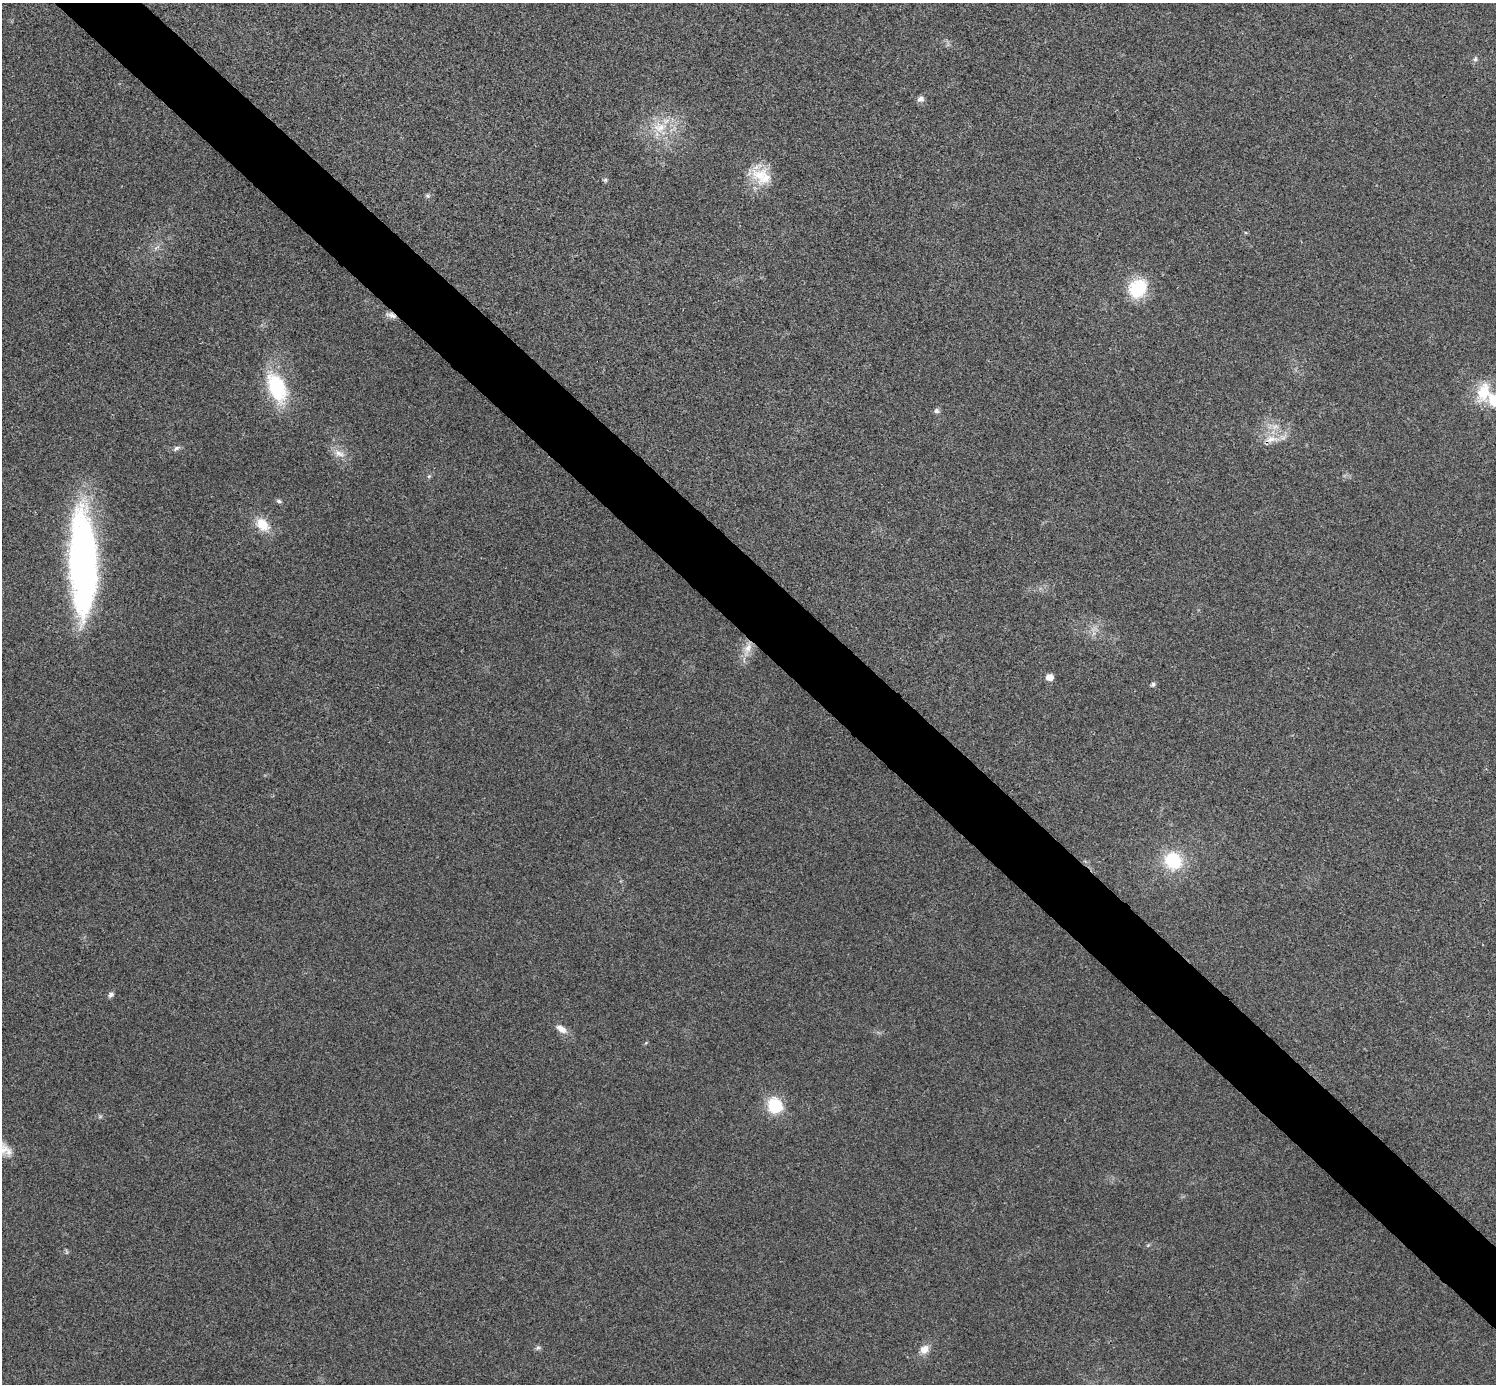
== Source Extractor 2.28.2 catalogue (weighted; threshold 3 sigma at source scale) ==
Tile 6 of 4 x 4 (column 2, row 2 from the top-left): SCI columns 1498-2991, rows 2922-4303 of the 5985 x 5985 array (HDU 1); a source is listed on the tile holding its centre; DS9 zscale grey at full resolution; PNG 1498 x 1386 px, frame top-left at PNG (2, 3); no overlay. Shown black and unused: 5% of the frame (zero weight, under 3 of 4 exposures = <1% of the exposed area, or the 3 px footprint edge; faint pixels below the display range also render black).
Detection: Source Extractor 2.28.2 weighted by HDU 2 'WHT'; one run over the whole footprint, this tile lists its part. Background 0.022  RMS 0.0054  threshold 0.0242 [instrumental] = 3 sigma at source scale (4.5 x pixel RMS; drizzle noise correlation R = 1.50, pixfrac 1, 0.05/0.05 arcsec/px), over >= 5 px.
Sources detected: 36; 1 inside a brighter listed object's ellipse — not listed separately; the other 35 listed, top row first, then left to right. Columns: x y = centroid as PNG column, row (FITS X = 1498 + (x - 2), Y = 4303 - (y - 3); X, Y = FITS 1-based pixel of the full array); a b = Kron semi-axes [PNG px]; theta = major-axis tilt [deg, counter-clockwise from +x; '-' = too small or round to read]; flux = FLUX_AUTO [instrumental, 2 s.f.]
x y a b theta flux
1475 59 8 5 79 1.3
921 99 9 7 27 2.3
660 128 26 19 -39 19
759 175 30 24 -88 17
605 180 6 5 - 1
427 196 6 6 - 1.1
1246 233 5 3 - 0.68
156 248 13 4 40 1.9
1137 288 22 18 50 25
391 315 15 6 -17 3
277 387 42 21 -67 40
1484 392 27 16 75 17
1495 401 8 7 - 30
937 411 8 6 -7 1.5
1275 426 12 7 13 3.8
1271 439 23 10 5 7.7
176 448 11 6 26 1.9
339 453 19 9 -28 5.3
429 476 6 5 - 0.91
279 501 8 5 -12 1.2
263 525 21 14 -42 11
82 562 100 25 -89 250
747 649 26 9 72 7.6
1049 677 6 6 - 5.7
1153 684 7 5 34 1.1
1173 861 17 16 - 32
111 994 8 6 50 1.7
561 1029 15 8 -33 4.9
646 1043 6 3 36 0.55
775 1105 15 14 - 22
100 1116 7 4 1 0.97
1148 1245 6 4 44 0.76
66 1252 8 4 -82 0.84
538 1348 7 6 - 1.3
924 1349 13 10 42 5.1
Overlapping masked pixels (flux is a lower limit): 2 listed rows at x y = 391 315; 747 649
Isophote crosses this tile's border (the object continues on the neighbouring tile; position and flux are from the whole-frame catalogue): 1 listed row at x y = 1495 401